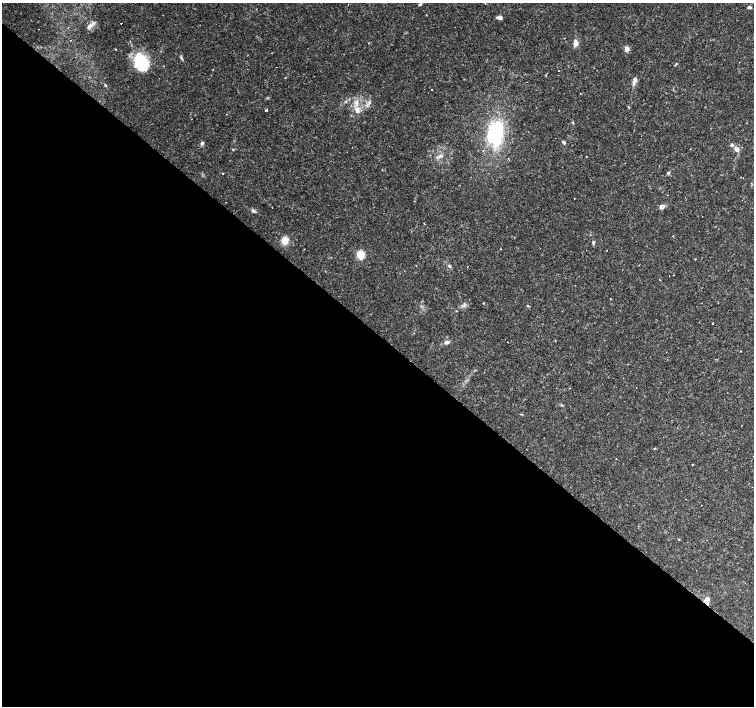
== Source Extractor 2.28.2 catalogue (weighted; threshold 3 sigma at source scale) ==
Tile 14 of 4 x 4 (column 2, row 4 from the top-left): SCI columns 1504-3006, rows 229-1636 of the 6011 x 6021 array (HDU 1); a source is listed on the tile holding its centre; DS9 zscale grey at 2 x 2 block average (1 PNG px = mean of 2 x 2 image px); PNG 756 x 708 px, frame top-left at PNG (2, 3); no overlay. Shown black and unused: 53% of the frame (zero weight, under 2 of 3 exposures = <1% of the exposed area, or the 3 px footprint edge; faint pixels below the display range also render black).
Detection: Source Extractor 2.28.2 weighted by HDU 2 'WHT'; one run over the whole footprint, this tile lists its part. Background 0.032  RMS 0.0033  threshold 0.0146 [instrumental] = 3 sigma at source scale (4.5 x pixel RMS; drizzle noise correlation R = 1.50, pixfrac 1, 0.0396/0.0396 arcsec/px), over >= 5 px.
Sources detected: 70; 1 too faint to see at this stretch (2 x 2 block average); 9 cosmic-ray / hot-pixel residue — not listed; the other 60 listed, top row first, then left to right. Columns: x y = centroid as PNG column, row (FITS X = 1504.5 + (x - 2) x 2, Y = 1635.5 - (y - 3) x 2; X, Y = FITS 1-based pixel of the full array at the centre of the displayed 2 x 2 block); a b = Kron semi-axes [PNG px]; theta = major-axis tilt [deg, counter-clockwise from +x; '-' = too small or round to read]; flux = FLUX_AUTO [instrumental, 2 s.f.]
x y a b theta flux
485 3 2 2 - 0.41
420 4 5 3 - 1.1
749 7 4 3 - 1.9
500 18 7 4 -12 2.6
121 23 2 2 - 3.2
90 26 11 4 46 3.8
39 29 2 2 - 0.26
70 40 2 2 - 0.45
576 43 6 4 -87 5.6
627 49 6 5 - 3.4
181 57 6 3 -68 1.4
142 63 14 8 -69 59
164 66 2 2 - 0.35
634 79 9 5 72 2.8
105 85 3 3 - 0.9
432 90 2 2 - 0.36
580 93 2 2 - 0.48
682 94 2 2 - 0.41
268 98 3 3 - 0.58
346 101 3 2 - 0.65
357 103 8 5 56 4.3
628 107 3 2 - 0.49
266 110 2 2 - 97
357 111 8 6 -68 3.9
191 119 2 2 - 0.4
573 122 5 2 - 0.62
495 134 25 15 86 58
563 142 5 3 - 1.3
202 143 4 3 - 2.4
732 145 5 4 - 1.7
352 147 2 2 - 0.3
233 149 3 3 - 0.6
737 149 6 5 - 3.7
440 156 7 3 50 2.1
586 157 2 2 - 0.35
223 173 3 2 - 0.63
668 173 5 4 - 1.1
662 207 5 4 - 3.9
272 208 2 2 - 1.3
253 211 8 3 -24 1.6
424 223 2 2 - 0.53
285 241 4 4 - 14
593 242 4 3 - 1.5
607 250 2 2 - 0.76
361 255 4 3 - 44
695 259 2 2 - 1.3
449 266 5 4 - 1.3
468 267 2 2 - 0.34
611 299 2 2 - 0.3
484 303 2 2 - 2.2
464 305 6 3 64 1.7
528 306 4 2 - 0.58
712 323 2 2 - 0.79
447 342 6 4 -2 2.2
508 342 2 2 - 0.71
636 388 2 2 - 0.55
521 414 4 2 - 0.51
692 465 2 2 - 0.34
701 505 2 2 - 0.32
707 600 8 5 89 4.5
Overlapping masked pixels (flux is a lower limit): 1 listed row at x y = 707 600
Diffuse or blended objects may show on this block-average render without a row.